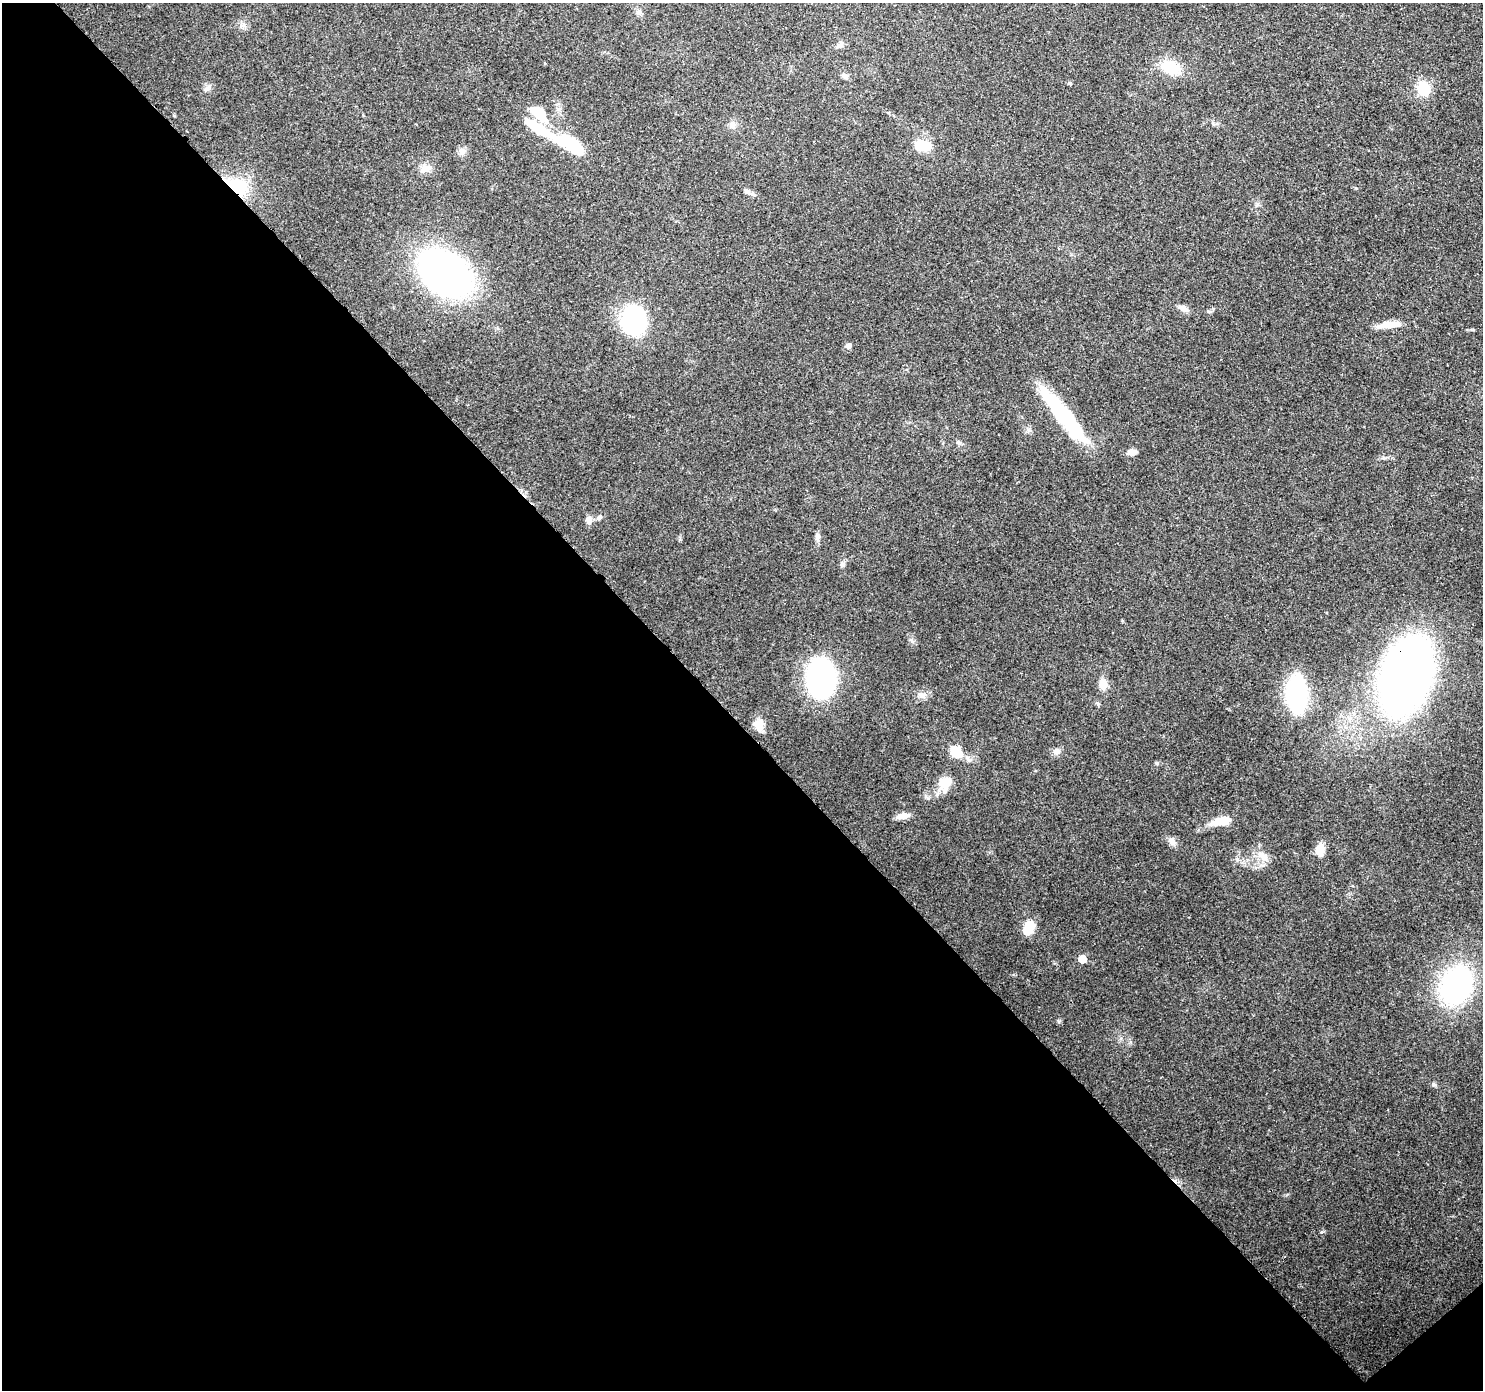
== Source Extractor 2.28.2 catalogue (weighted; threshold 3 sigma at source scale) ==
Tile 14 of 4 x 4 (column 2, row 4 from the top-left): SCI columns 1574-3054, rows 227-1614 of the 6116 x 6073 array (HDU 1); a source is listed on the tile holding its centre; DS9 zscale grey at full resolution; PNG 1485 x 1392 px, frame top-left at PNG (2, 3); no overlay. Shown black and unused: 48% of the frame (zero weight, under 3 of 4 exposures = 8% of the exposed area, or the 3 px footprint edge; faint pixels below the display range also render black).
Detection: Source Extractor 2.28.2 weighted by HDU 2 'WHT'; one run over the whole footprint, this tile lists its part. Background 0.122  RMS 0.0045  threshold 0.0201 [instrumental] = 3 sigma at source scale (4.5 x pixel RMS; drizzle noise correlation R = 1.50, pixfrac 1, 0.0396/0.0396 arcsec/px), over >= 5 px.
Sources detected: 52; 3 inside a brighter object's white glare — not listed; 1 inside a brighter listed object's ellipse — not listed separately; the other 48 listed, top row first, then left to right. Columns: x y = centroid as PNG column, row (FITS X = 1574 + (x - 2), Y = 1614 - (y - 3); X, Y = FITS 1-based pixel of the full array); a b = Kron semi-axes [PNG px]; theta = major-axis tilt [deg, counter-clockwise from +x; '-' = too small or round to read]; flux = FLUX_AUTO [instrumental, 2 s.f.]
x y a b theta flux
639 12 9 7 75 1.6
243 25 9 6 19 1.6
840 45 9 7 32 1.6
1171 67 24 15 -14 13
845 76 8 6 -13 1.6
1069 83 5 4 - 0.62
1423 89 17 15 -65 10
539 112 17 9 -28 13
732 125 9 8 - 1.9
536 127 49 9 -31 20
569 142 20 12 -18 23
923 146 18 10 2 12
462 151 8 7 - 1.8
424 168 13 10 41 3.2
237 186 29 18 -31 20
753 194 10 6 -32 1.7
445 273 45 30 -36 200
1183 308 10 6 -26 3.2
633 320 32 26 -84 43
1389 325 26 7 7 8
849 346 5 5 - 2.4
1062 414 69 13 -50 46
959 443 7 6 - 1.1
1132 452 12 6 10 2.3
599 518 9 5 31 1.2
589 520 11 8 -89 2.2
818 537 12 6 78 1.6
842 565 7 5 79 1
1406 676 51 32 71 380
821 678 29 21 -83 120
1103 684 13 10 -82 4.3
1297 694 25 13 -86 78
921 695 11 8 -32 2.2
1098 703 6 4 -87 0.7
759 725 14 10 -84 5
1056 751 10 8 22 2
956 752 12 9 -44 11
968 759 12 5 -39 1.7
947 782 24 11 70 6.7
903 816 13 7 10 4.3
1223 821 22 8 11 9.6
1172 842 12 9 -66 2.3
1320 850 14 10 83 5
1262 856 17 10 -39 4.8
1029 927 15 11 64 8.4
1082 959 6 5 - 6.6
1456 985 41 30 65 78
1434 1084 7 4 -45 0.78
Overlapping masked pixels (flux is a lower limit): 2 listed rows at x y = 237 186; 1406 676
Unlisted compact peaks at least as high as the median listed source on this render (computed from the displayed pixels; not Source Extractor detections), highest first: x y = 1321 1232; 1059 1021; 1157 763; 1356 188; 1121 1038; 1473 330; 912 641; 1130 1042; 1257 204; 1384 458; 1286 1195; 1208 311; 1122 621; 1237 859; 680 539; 207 89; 1213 123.